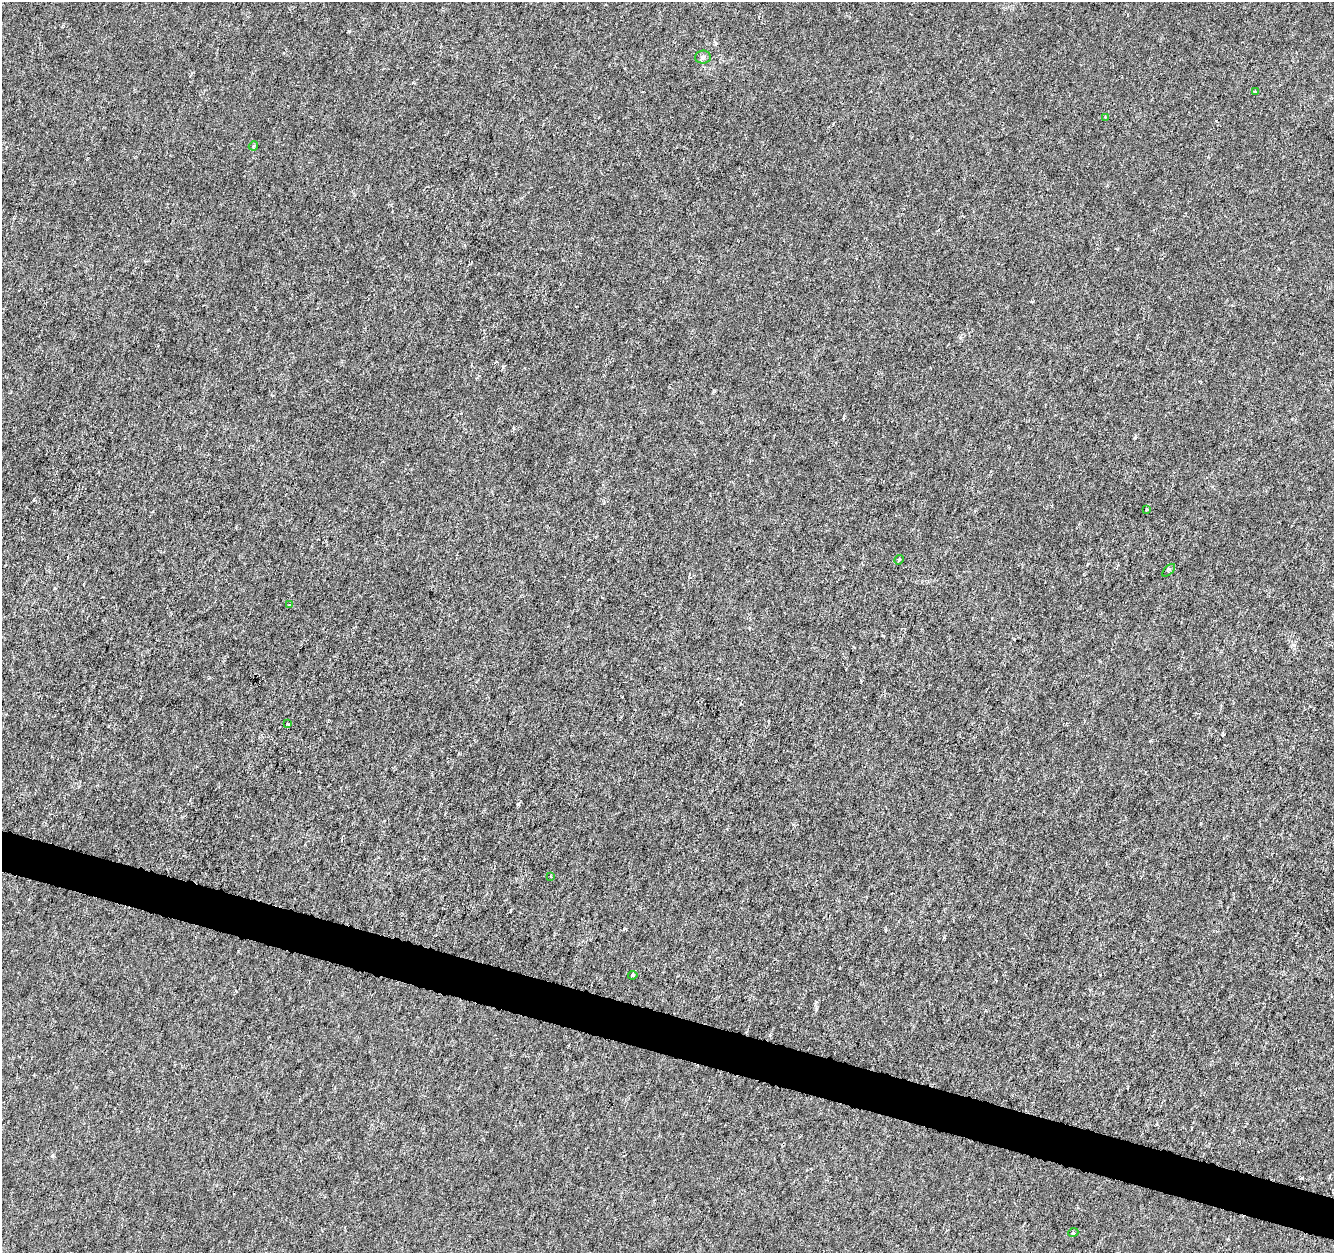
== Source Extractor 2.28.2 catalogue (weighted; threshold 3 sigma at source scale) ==
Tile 6 of 4 x 4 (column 2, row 2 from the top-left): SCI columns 1333-2664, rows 2718-3968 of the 5338 x 5500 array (HDU 1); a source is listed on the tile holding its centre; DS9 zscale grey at full resolution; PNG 1336 x 1255 px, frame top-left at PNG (2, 2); each listed source drawn as its Kron ellipse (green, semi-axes under 4 px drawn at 4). Shown black and unused: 3% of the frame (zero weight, under 3 of 6 exposures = <1% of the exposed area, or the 3 px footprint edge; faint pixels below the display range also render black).
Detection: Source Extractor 2.28.2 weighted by HDU 2 'WHT'; one run over the whole footprint, this tile lists its part. Background -2.84e-04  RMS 0.0012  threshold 0.0051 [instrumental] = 3 sigma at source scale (4.09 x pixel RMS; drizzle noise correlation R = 1.36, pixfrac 0.8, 0.0396/0.0396 arcsec/px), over >= 5 px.
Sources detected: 13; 1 cosmic-ray / hot-pixel residue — neither listed nor drawn; the other 12 listed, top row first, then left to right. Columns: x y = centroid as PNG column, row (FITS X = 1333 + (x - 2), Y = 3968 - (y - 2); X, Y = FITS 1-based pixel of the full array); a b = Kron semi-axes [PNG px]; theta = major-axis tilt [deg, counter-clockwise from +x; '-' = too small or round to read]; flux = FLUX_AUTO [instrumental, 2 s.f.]
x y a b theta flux
703 57 8 6 4 0.3
1255 92 4 3 - 0.13
1105 117 3 2 - 0.092
253 146 5 3 - 0.12
1147 509 3 3 - 0.13
899 560 5 4 - 0.13
1169 570 8 4 46 0.17
290 605 4 3 - 0.14
288 724 3 2 - 0.1
551 876 3 2 - 0.087
633 975 4 3 - 0.21
1073 1233 5 3 - 0.12
Unlisted compact peaks at least as high as the median listed source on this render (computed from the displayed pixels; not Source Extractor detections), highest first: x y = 1302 1178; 349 31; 518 804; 1294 645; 816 1009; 52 1156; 503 367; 944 937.